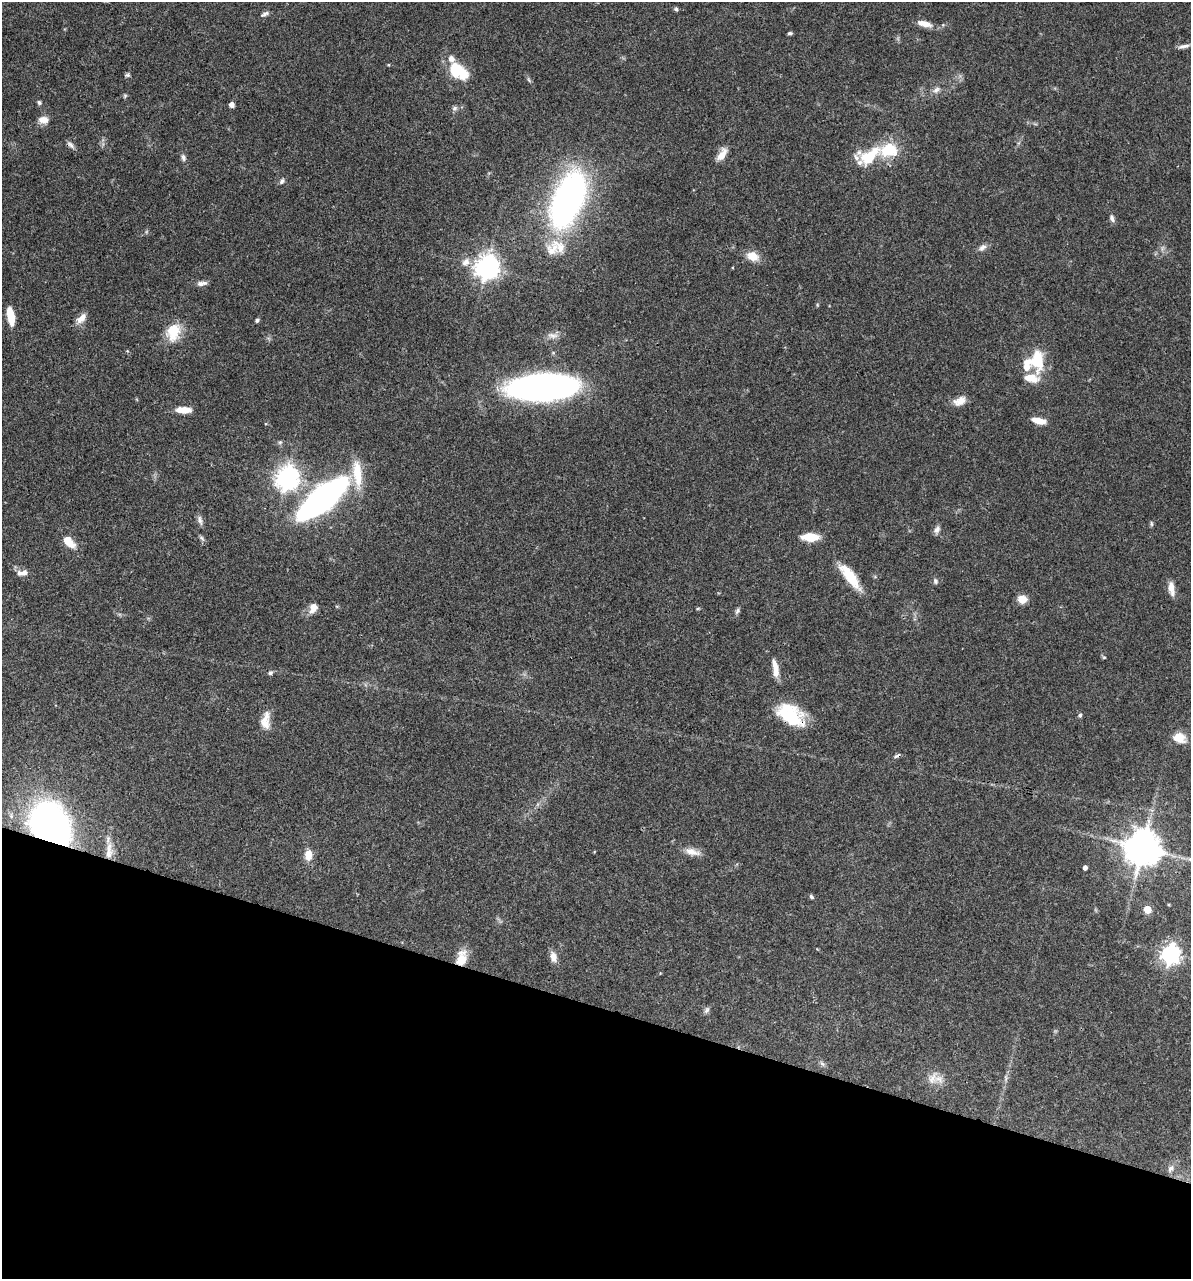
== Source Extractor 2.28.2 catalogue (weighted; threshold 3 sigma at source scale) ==
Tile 15 of 4 x 4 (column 3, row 4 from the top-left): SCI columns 2627-3815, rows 3-1279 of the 5129 x 5114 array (HDU 1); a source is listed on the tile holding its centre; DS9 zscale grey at full resolution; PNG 1193 x 1281 px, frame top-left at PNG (2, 2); no overlay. Shown black and unused: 21% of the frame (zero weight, under 3 of 4 exposures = <1% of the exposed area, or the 3 px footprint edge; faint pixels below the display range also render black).
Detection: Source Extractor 2.28.2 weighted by HDU 2 'WHT'; one run over the whole footprint, this tile lists its part. Background 0.0744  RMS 0.0033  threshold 0.0147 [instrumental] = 3 sigma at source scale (4.5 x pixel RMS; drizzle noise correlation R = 1.50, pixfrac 1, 0.05/0.05 arcsec/px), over >= 5 px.
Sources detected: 87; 8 inside a brighter listed object's ellipse — not listed separately; the other 79 listed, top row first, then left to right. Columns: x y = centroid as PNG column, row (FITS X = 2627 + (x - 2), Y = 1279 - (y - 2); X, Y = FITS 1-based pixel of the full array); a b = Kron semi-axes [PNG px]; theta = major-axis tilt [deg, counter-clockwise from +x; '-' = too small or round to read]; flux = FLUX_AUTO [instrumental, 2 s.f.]
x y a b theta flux
676 9 6 5 - 0.61
265 14 10 6 31 1
924 24 19 7 -14 3.1
790 33 4 3 - 0.62
1184 46 16 5 11 1.4
389 65 4 3 - 0.27
458 71 26 16 -36 11
127 75 7 5 19 0.59
529 80 7 4 -54 0.56
936 90 12 7 38 1.6
125 96 6 5 - 0.46
39 102 6 5 - 0.65
231 105 4 4 - 2
455 108 7 6 - 0.91
43 120 12 9 0 2.7
71 145 12 6 -44 1.2
722 155 16 7 59 3.6
870 156 31 16 33 14
183 158 10 6 -74 1
282 181 8 5 62 0.79
568 199 38 19 67 150
1112 218 10 5 -65 1
559 246 29 14 -46 7
982 247 11 7 39 1.5
752 256 13 9 -20 4.7
466 262 13 9 52 2.3
487 267 8 7 - 300
202 283 14 5 8 1.5
11 316 16 6 -79 7
81 318 17 8 48 2.7
257 320 5 4 - 0.68
173 332 23 17 71 7.7
553 335 15 7 -7 2
1037 360 29 20 83 12
542 388 57 21 2 140
960 401 16 10 22 3.2
183 410 16 7 -1 4.1
1039 421 14 6 -12 4.2
280 442 6 5 - 0.59
357 474 37 11 -85 9.6
287 478 8 7 - 270
322 498 35 13 39 180
200 520 14 5 -74 1.2
1151 524 8 4 -89 0.53
937 529 10 7 58 1.3
810 537 17 8 -1 6.9
202 538 10 4 -49 0.7
68 541 11 6 -45 8.2
24 573 8 7 - 1.5
850 577 32 10 -53 9.9
935 581 8 6 -75 0.84
1171 588 17 7 -81 2.8
1022 599 8 7 - 4.3
313 608 14 9 63 2.8
737 611 9 6 62 0.78
1104 657 6 4 -28 0.4
775 668 21 6 -81 3.9
270 673 6 5 - 0.68
790 715 32 19 -33 16
1080 715 6 5 - 0.63
265 721 23 11 82 4.4
1179 738 15 11 -12 4.8
897 756 9 5 28 0.76
50 825 27 20 -54 210
1143 848 10 10 - 900
109 851 26 9 86 4.8
692 852 22 8 -14 3.1
308 855 11 8 85 3.8
1190 859 7 4 -2 0.88
1085 868 4 4 - 1.3
811 896 6 4 -46 0.68
1147 909 5 5 - 8
1170 954 7 7 - 160
553 957 12 8 -79 2.5
461 959 18 11 74 6.1
707 1010 10 6 59 0.92
822 1064 7 6 - 0.82
932 1079 21 12 67 3.8
1171 1168 10 8 60 1.6
Overlapping masked pixels (flux is a lower limit): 5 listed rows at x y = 790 715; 897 756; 50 825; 109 851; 461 959
Isophote crosses this tile's border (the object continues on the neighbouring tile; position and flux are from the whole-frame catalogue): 1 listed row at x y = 1190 859